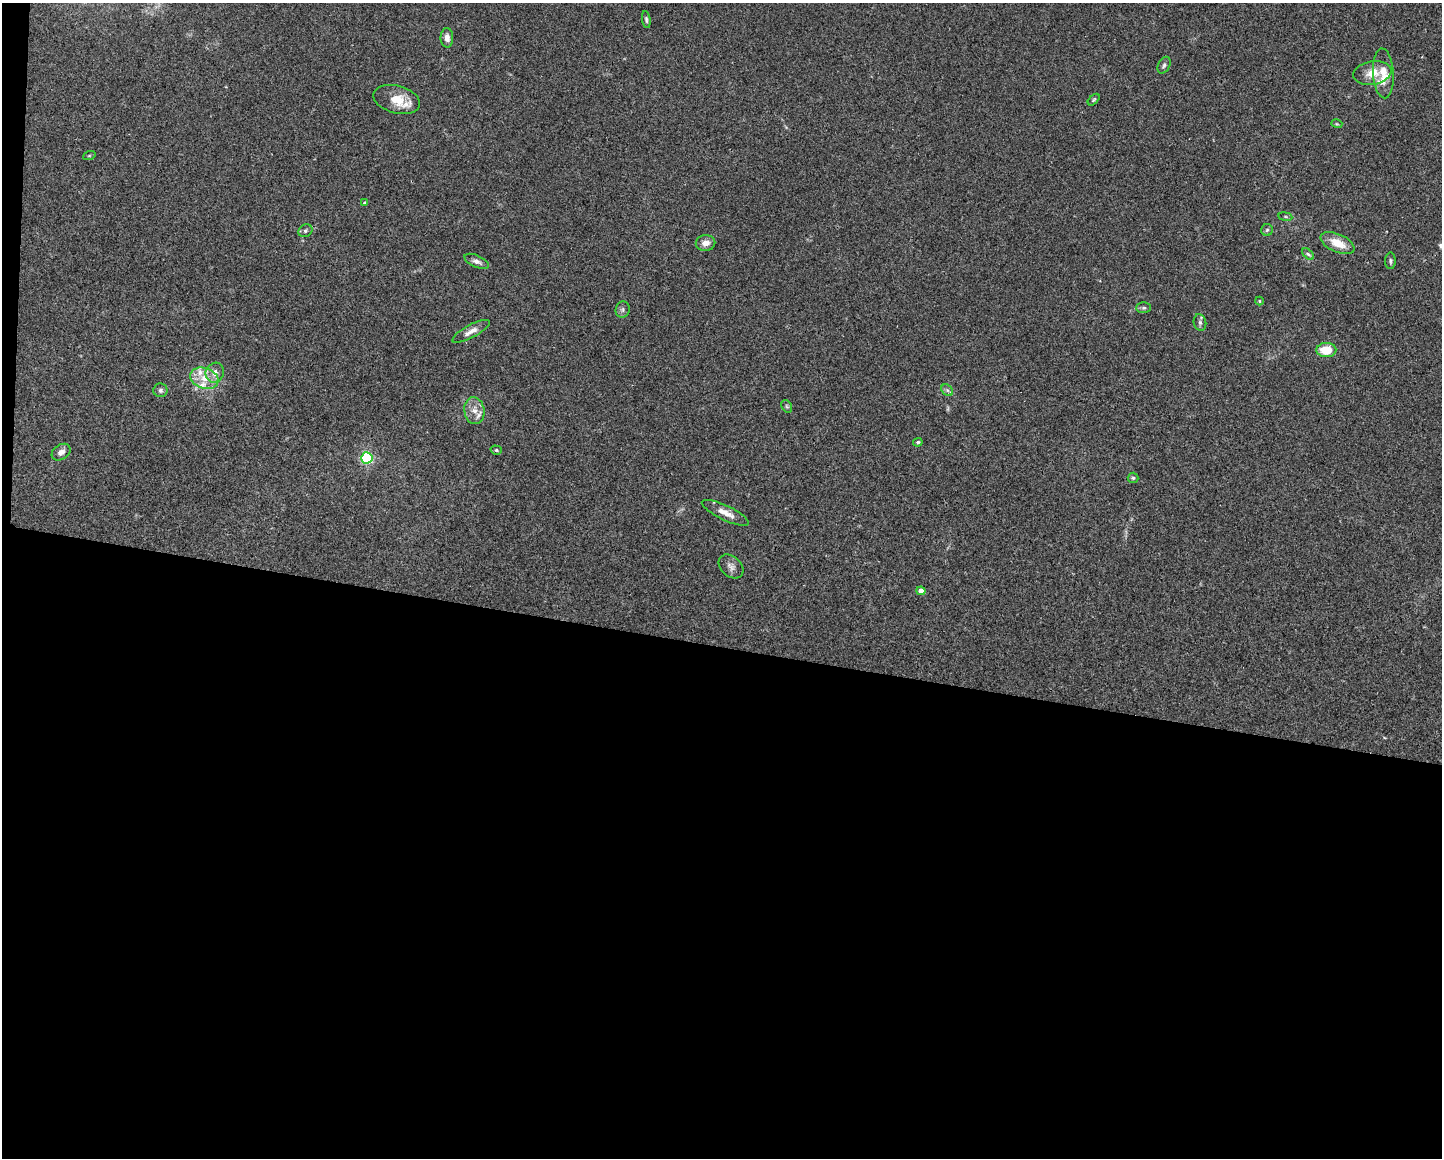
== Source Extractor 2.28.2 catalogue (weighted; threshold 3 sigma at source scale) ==
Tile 10 of 3 x 4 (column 1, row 4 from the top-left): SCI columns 221-1660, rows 1-1156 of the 4647 x 4626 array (HDU 1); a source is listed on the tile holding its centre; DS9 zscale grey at full resolution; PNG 1444 x 1160 px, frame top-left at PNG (2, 3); each listed source drawn as its Kron ellipse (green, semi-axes under 4 px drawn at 4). Shown black and unused: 45% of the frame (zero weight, under 2 of 3 exposures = <1% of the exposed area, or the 3 px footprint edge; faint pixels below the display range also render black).
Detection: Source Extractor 2.28.2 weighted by HDU 2 'WHT'; one run over the whole footprint, this tile lists its part. Background 0.0671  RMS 0.0056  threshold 0.0253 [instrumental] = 3 sigma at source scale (4.5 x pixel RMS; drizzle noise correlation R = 1.50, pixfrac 1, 0.05/0.05 arcsec/px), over >= 5 px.
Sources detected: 42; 4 inside a brighter listed object's ellipse — not listed separately; the other 38 listed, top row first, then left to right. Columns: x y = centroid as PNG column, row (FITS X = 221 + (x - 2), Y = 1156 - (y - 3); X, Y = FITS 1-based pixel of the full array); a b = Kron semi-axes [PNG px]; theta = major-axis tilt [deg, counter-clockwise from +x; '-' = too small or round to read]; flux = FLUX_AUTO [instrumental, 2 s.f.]
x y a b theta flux
646 20 8 4 -81 1.1
447 38 10 6 -88 3
1164 65 9 6 61 1.4
1372 73 19 12 9 7.8
1383 73 25 10 -86 10
397 100 24 13 -15 12
1094 100 7 4 45 0.76
1337 124 5 3 - 0.53
89 156 6 4 19 0.72
365 203 4 3 - 0.78
1285 217 7 3 -9 0.69
1267 230 6 6 - 1
305 231 7 6 - 1.1
705 243 10 8 9 4
1338 243 18 9 -24 9.4
1308 254 7 4 -44 1.2
477 261 13 6 -25 2.4
1390 261 8 5 90 1.2
1259 301 4 4 - 0.51
1144 308 7 5 1 1.1
623 310 8 7 - 1.4
1200 323 8 6 -75 1.6
471 331 21 6 28 4.1
1326 350 10 7 1 12
215 373 10 9 - 3.9
204 378 14 10 -19 7.4
160 390 7 7 - 1.4
947 390 6 5 - 1.3
787 406 7 5 -59 0.84
474 411 13 10 -82 4.8
918 442 5 4 - 1.1
496 450 6 4 -16 0.84
61 452 10 7 35 2.7
367 458 5 5 - 71
1133 478 5 5 - 0.88
725 513 26 7 -25 5.5
731 566 14 10 -41 3.1
921 591 4 4 - 4.7